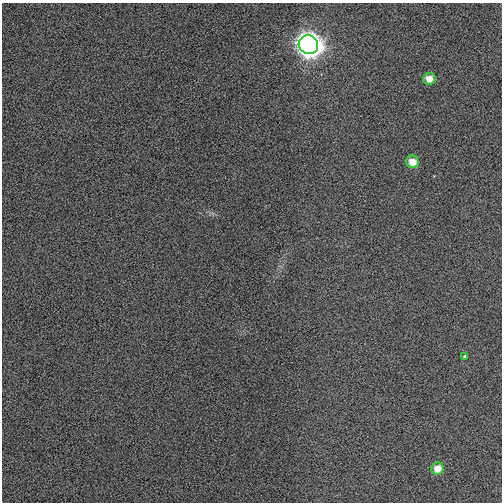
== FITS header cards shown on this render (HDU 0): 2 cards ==
NAXIS1  =                  500
NAXIS2  =                  500

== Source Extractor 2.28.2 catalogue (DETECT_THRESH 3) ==
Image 500 x 500 px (HDU 0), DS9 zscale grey, 1 PNG px = 1 image px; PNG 504 x 504 px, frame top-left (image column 1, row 500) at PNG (2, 3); each listed source drawn as its Kron ellipse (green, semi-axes under 4 px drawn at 4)
Background -2.23e-04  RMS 0.0073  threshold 0.022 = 3 sigma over >= 5 px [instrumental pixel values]
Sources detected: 5; all 5 listed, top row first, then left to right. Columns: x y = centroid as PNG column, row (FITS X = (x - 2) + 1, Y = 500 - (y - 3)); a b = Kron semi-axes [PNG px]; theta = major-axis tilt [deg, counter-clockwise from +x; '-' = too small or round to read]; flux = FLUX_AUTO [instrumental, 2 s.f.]
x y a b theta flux
308 45 10 9 - 530
429 79 6 6 - 6.1
412 162 6 6 - 7.7
465 356 4 3 - 0.6
438 469 6 6 - 6.7